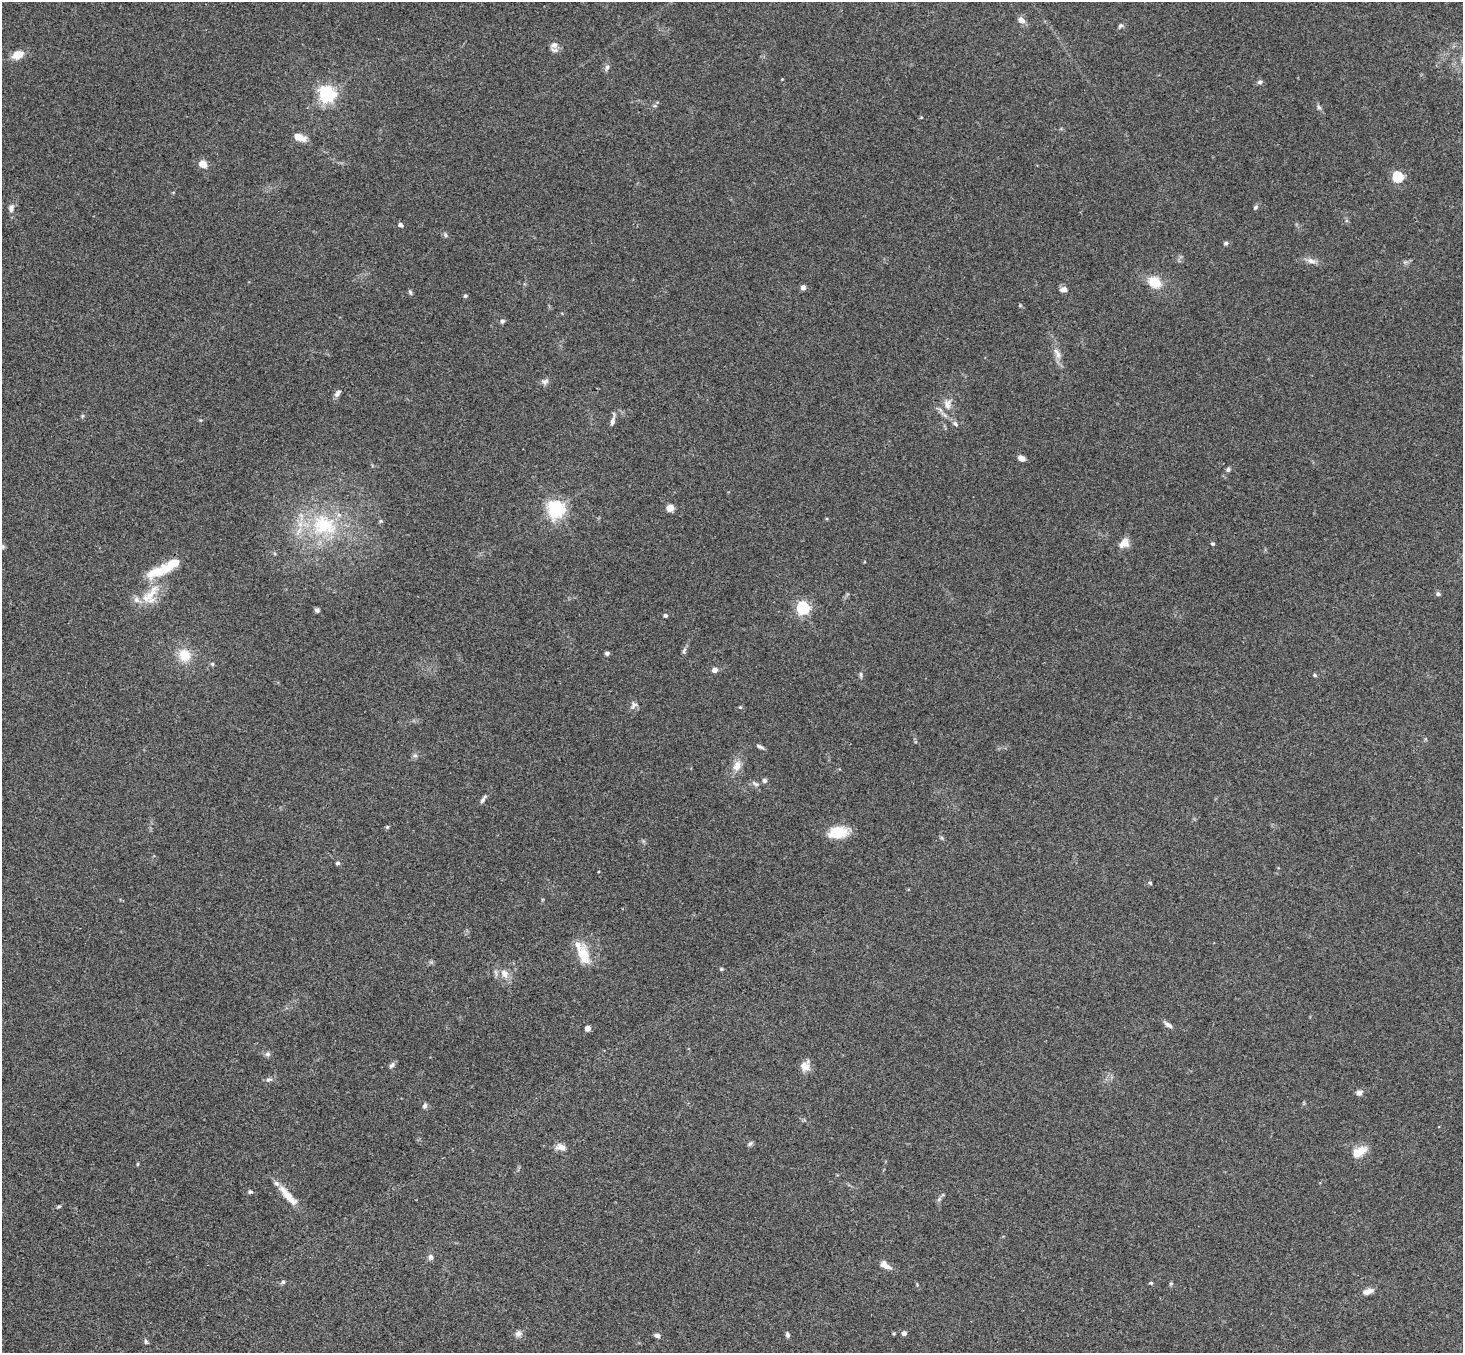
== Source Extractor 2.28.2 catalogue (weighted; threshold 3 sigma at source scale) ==
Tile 7 of 4 x 4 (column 3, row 2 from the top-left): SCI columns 2976-4436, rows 3033-4383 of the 5948 x 5929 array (HDU 1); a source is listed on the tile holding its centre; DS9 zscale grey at full resolution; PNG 1465 x 1355 px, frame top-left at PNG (2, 2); no overlay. Shown black and unused: <1% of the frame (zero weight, under 3 of 4 exposures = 6% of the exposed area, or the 3 px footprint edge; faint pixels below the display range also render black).
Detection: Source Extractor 2.28.2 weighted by HDU 2 'WHT'; one run over the whole footprint, this tile lists its part. Background 0.204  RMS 0.0082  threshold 0.0368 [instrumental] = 3 sigma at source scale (4.5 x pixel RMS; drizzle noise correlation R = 1.50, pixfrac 1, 0.05/0.05 arcsec/px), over >= 5 px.
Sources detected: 99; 4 inside a brighter listed object's ellipse — not listed separately; the other 95 listed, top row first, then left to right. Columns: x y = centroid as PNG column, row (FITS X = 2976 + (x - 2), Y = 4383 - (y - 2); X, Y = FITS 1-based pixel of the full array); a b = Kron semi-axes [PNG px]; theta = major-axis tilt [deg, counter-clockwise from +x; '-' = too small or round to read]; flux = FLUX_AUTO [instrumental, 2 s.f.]
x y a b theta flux
1021 20 10 7 -27 3.8
1120 26 7 5 37 1.6
554 45 10 8 32 5
18 55 13 9 22 9.7
607 67 9 5 72 2.3
1260 82 7 5 1 1.9
327 94 6 6 - 290
1319 107 7 5 -65 1.7
921 117 4 4 - 0.78
299 137 14 7 -24 9.3
203 164 10 8 -32 6.5
1397 177 5 5 - 64
1256 207 6 5 - 1.5
11 208 10 7 80 3.6
400 225 5 5 - 2.1
445 235 7 5 -69 1.5
1226 243 6 5 - 1.4
1311 261 13 7 -23 4.2
1154 282 14 11 -29 16
803 287 4 4 - 5.5
1064 289 8 6 -2 4.1
410 292 7 5 -73 1.4
465 296 5 4 - 1.3
502 321 6 5 - 1.8
1058 354 12 7 -69 4.9
545 382 10 6 21 2.6
338 393 11 5 58 2.9
947 404 15 11 86 8
82 416 6 4 71 1
613 421 16 5 79 3.8
955 423 8 6 -42 2.2
1021 458 7 5 -31 5.5
1228 470 6 5 - 1.7
670 508 5 4 - 22
556 509 6 6 - 320
381 521 6 4 89 1.1
324 525 42 32 -16 71
1124 543 13 10 40 7.2
1213 544 5 4 - 1
3 547 6 4 -72 1.2
164 569 44 12 23 25
1438 594 6 5 - 1.6
150 595 37 12 49 20
803 608 6 5 - 140
317 610 6 5 - 1.8
665 615 4 4 - 2.3
684 650 10 4 64 1.9
607 653 5 5 - 1.8
184 655 15 14 - 16
212 664 6 5 - 1.1
714 670 5 4 - 5.7
861 674 7 5 -89 1.6
1315 675 5 4 - 1.2
634 705 10 8 14 3.3
740 707 5 3 - 0.79
760 747 10 4 -24 2.1
415 755 6 5 - 1.8
737 766 14 9 68 7.9
764 780 6 5 - 2.1
756 784 9 5 -26 2.1
482 800 10 5 55 2.2
387 827 5 5 - 1
838 832 18 10 8 26
338 863 4 4 - 2
1150 883 5 4 - 0.96
583 955 28 15 -82 18
721 969 5 4 - 0.93
505 974 14 10 -59 7.1
1168 1025 12 5 -32 3
588 1028 4 4 - 7.9
268 1054 7 6 - 2.1
392 1065 9 5 46 2.3
805 1066 13 11 -30 7.2
269 1079 11 4 5 2
1359 1093 7 6 - 3.3
425 1106 8 5 77 2.2
750 1144 8 5 48 1.6
561 1147 12 8 -11 5.5
1359 1152 22 11 31 11
138 1164 5 3 - 0.74
250 1192 5 5 - 1.5
288 1196 35 8 -49 13
939 1199 6 5 - 1.6
59 1206 6 4 17 1.1
431 1257 7 6 - 2.6
885 1265 15 7 -33 5.4
283 1282 6 5 - 1.4
1151 1283 5 4 - 1.1
1171 1284 5 4 - 1.2
1367 1291 12 6 15 5.6
518 1333 10 8 4 3.2
904 1333 4 4 - 4.3
657 1335 6 5 - 3.1
787 1335 7 5 -78 1.7
146 1341 6 5 - 1.3